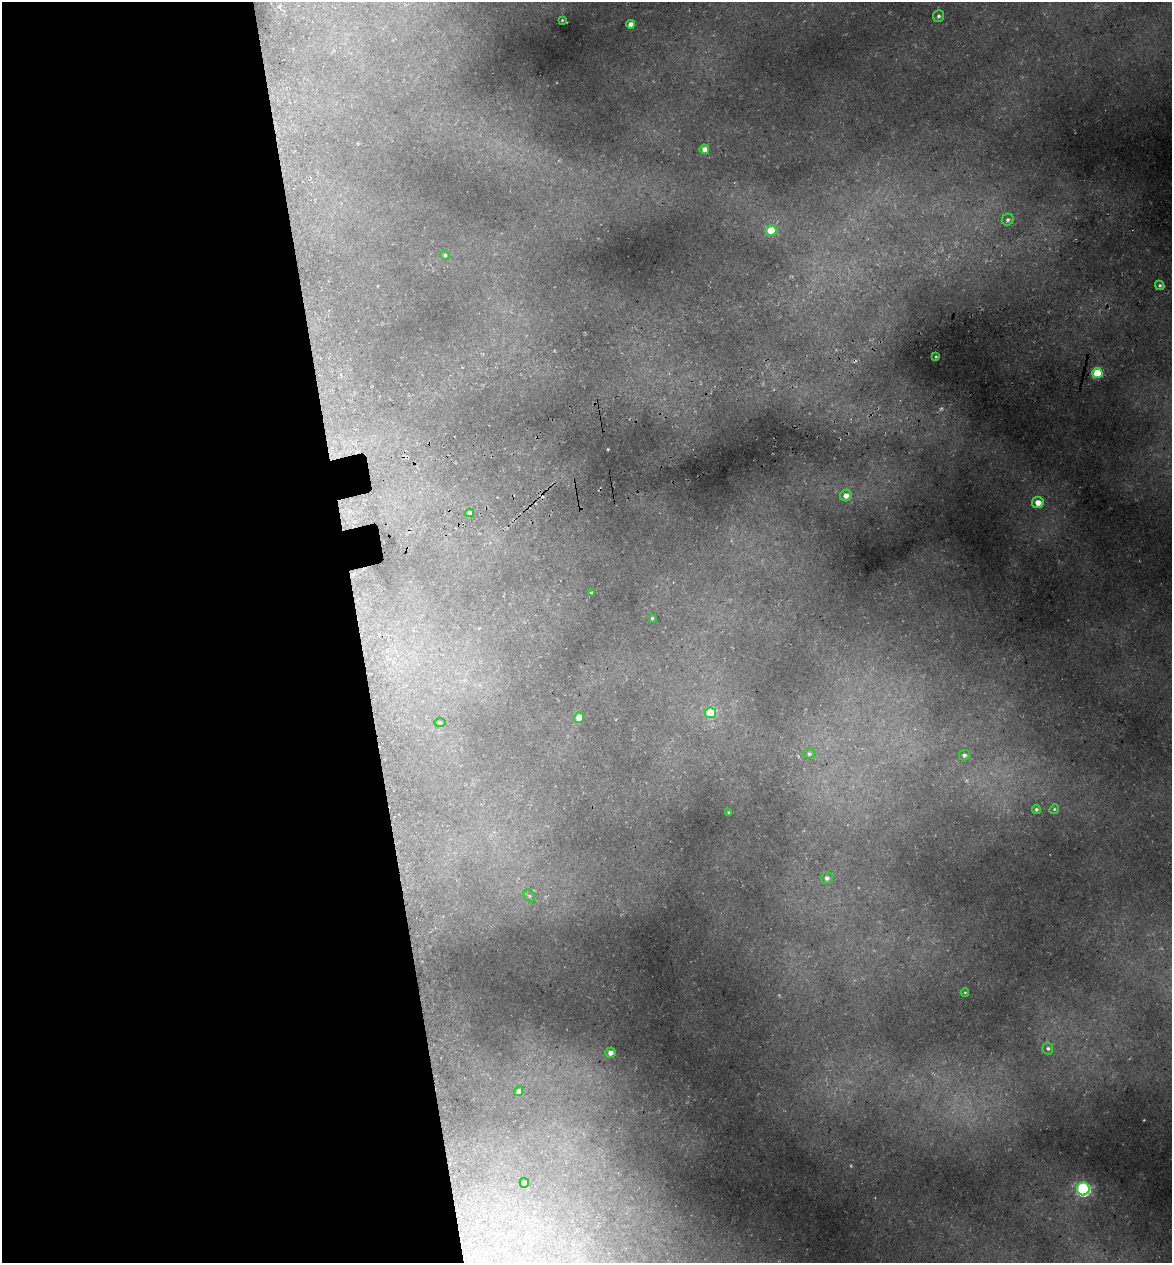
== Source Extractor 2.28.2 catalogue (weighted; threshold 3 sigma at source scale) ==
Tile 9 of 4 x 4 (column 1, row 3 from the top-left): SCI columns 145-1314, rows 1336-2596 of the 4922 x 5194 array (HDU 1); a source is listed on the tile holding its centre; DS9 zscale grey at full resolution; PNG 1174 x 1265 px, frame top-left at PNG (2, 2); each listed source drawn as its Kron ellipse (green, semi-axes under 4 px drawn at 4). Shown black and unused: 31% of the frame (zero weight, under 3 of 5 exposures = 5% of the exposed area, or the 3 px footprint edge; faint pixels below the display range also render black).
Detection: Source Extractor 2.28.2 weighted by HDU 2 'WHT'; one run over the whole footprint, this tile lists its part. Background 0.224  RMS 0.0099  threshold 0.0444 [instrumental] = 3 sigma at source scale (4.5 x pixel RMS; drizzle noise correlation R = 1.50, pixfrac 1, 0.0396/0.0396 arcsec/px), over >= 5 px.
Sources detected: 32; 1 cosmic-ray / hot-pixel residue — neither listed nor drawn; the other 31 listed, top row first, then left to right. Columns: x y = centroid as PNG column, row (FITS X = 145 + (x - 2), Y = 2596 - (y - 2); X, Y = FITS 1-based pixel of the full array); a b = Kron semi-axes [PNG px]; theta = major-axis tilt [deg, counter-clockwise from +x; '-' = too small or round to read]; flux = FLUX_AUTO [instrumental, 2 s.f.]
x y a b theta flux
938 16 6 5 - 2.1
562 20 3 3 - 0.68
631 24 4 4 - 5.2
704 149 5 4 - 5.5
1008 220 6 5 - 2.4
771 231 5 5 - 25
445 255 5 5 - 1.6
1160 285 5 4 - 1.7
936 357 3 2 - 0.72
1097 373 5 5 - 41
846 496 6 5 - 5.4
1038 503 6 5 - 9.4
470 513 4 4 - 1.9
592 593 3 2 - 1.2
652 618 3 3 - 1.1
710 713 5 5 - 38
579 718 5 5 - 14
440 722 6 4 0 1.4
809 753 5 5 - 1.9
964 755 5 5 - 2.6
1036 809 4 4 - 1.8
1054 809 5 4 - 1.3
729 813 3 3 - 1.6
827 878 6 6 - 2.9
529 896 7 5 -58 2
965 992 4 3 - 0.74
1048 1048 6 5 - 1.9
610 1053 5 5 - 4.7
519 1091 5 4 - 2.8
524 1183 5 4 - 2.2
1083 1189 6 6 - 160